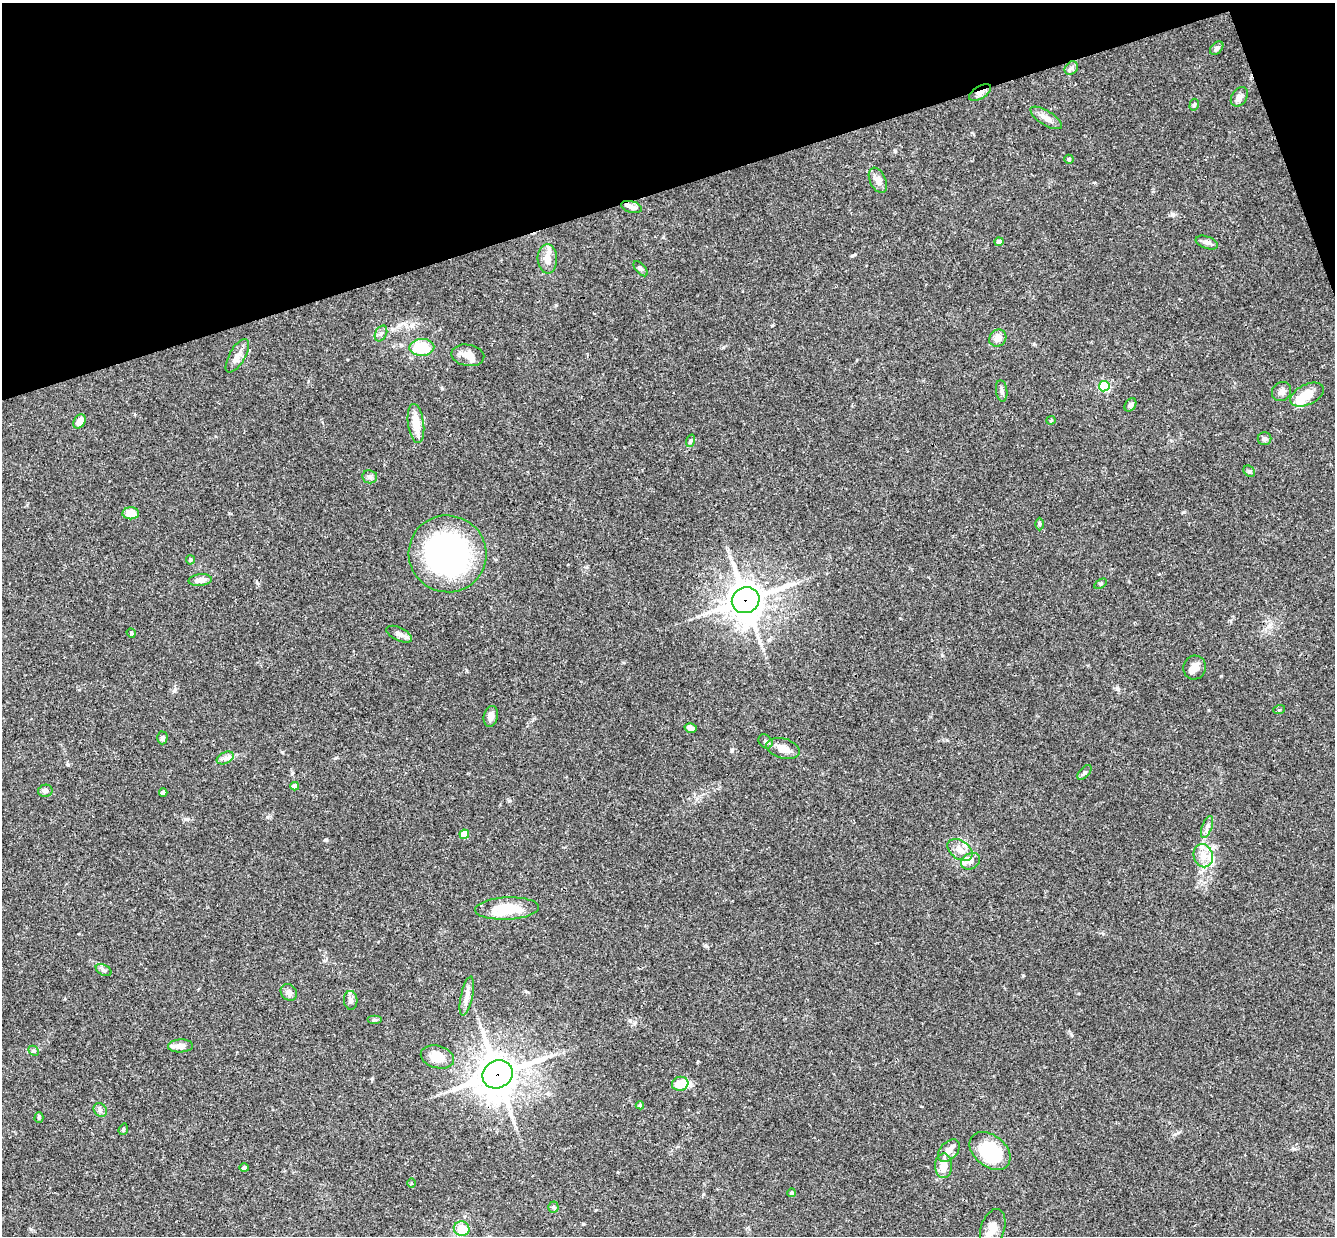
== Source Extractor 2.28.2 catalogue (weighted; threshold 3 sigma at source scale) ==
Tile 3 of 4 x 4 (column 3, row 1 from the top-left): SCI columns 2725-4057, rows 3997-5230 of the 5447 x 5401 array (HDU 1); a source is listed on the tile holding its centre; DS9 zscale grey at full resolution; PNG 1337 x 1238 px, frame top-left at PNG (2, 3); each listed source drawn as its Kron ellipse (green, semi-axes under 4 px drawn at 4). Shown black and unused: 16% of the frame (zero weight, under 3 of 4 exposures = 6% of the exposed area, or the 3 px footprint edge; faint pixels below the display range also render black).
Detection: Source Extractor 2.28.2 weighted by HDU 2 'WHT'; one run over the whole footprint, this tile lists its part. Background 0.0844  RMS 0.0034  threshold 0.0153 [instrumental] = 3 sigma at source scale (4.5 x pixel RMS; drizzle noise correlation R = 1.50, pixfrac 1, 0.05/0.05 arcsec/px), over >= 5 px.
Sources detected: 90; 3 inside a brighter object's white glare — neither listed nor drawn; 7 inside a brighter listed object's ellipse — not listed separately; the other 80 listed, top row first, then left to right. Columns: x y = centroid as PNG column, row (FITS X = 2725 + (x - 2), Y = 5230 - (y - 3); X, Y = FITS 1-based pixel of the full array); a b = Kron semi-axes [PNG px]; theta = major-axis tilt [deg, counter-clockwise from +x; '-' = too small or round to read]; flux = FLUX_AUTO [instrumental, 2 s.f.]
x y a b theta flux
1217 48 8 5 44 0.84
1071 68 7 6 - 0.91
980 93 12 6 33 1.7
1239 97 10 7 56 2
1194 105 6 4 75 0.58
1046 118 18 7 -32 2.7
1069 159 4 4 - 0.51
878 180 13 8 -64 2.3
631 207 11 5 -15 1.4
999 242 4 4 - 1.4
1207 243 11 6 -20 1.3
547 259 15 9 -87 3.1
640 269 9 5 -49 0.76
381 333 8 5 62 0.96
998 338 9 8 - 2.6
422 347 12 8 3 13
468 355 16 10 -9 3.7
237 356 19 8 60 2.6
1104 386 5 5 - 24
1002 391 11 5 -83 1.2
1282 391 10 9 - 1.6
1307 395 18 10 26 5.4
1130 405 7 5 58 1
1051 420 4 4 - 0.36
80 421 7 5 57 3
416 423 20 8 -82 6
1264 439 7 6 - 0.96
690 441 6 4 71 0.56
1249 471 6 5 - 0.54
370 477 7 6 - 1.1
131 513 8 6 -1 4.7
1040 524 6 4 90 0.49
448 554 39 38 - 92
190 560 4 4 - 0.41
200 580 11 6 7 2.1
1100 584 7 4 32 0.53
746 600 14 12 28 640
131 633 5 4 - 0.38
399 634 14 6 -25 1.7
1195 668 12 11 - 2.4
1279 710 6 4 19 0.37
491 717 10 7 77 1.8
691 728 6 4 -14 1.1
162 738 6 5 - 0.96
765 741 8 6 -45 0.89
783 748 17 10 -16 3.4
225 758 9 5 25 1.3
1084 772 9 5 48 0.75
295 786 4 4 - 2
45 791 7 6 - 1
163 792 4 4 - 1.3
1207 827 11 5 70 1.2
464 834 5 4 - 6.2
960 850 14 9 -34 3.1
1203 856 12 9 -77 3.9
971 861 10 7 30 1.6
507 908 32 11 3 11
104 970 8 5 -28 0.86
289 992 9 7 -43 1.6
467 996 20 6 78 2.4
351 1000 9 7 -87 1.5
374 1020 7 4 0 0.52
180 1046 12 6 2 2.9
34 1051 6 4 -44 0.5
437 1057 17 11 -15 6.2
498 1074 16 13 29 810
680 1084 8 7 - 4.6
640 1105 4 4 - 0.69
100 1110 7 6 - 0.94
39 1117 5 4 - 0.43
123 1129 6 4 71 0.46
949 1151 13 8 46 2.2
990 1151 23 15 -39 23
944 1166 12 8 89 4.3
244 1168 4 4 - 1.1
411 1183 4 3 - 0.3
792 1193 4 4 - 0.69
553 1207 5 5 - 0.58
993 1228 20 12 73 3.8
462 1229 8 7 - 6.5
Overlapping masked pixels (flux is a lower limit): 3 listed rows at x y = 980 93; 746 600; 498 1074
Unlisted compact peaks at least as high as the median listed source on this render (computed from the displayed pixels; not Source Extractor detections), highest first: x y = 1221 676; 326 840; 174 691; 852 256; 1172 214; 1184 512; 509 801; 186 819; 706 946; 583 1224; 1023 975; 1118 689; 68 765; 267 817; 556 305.